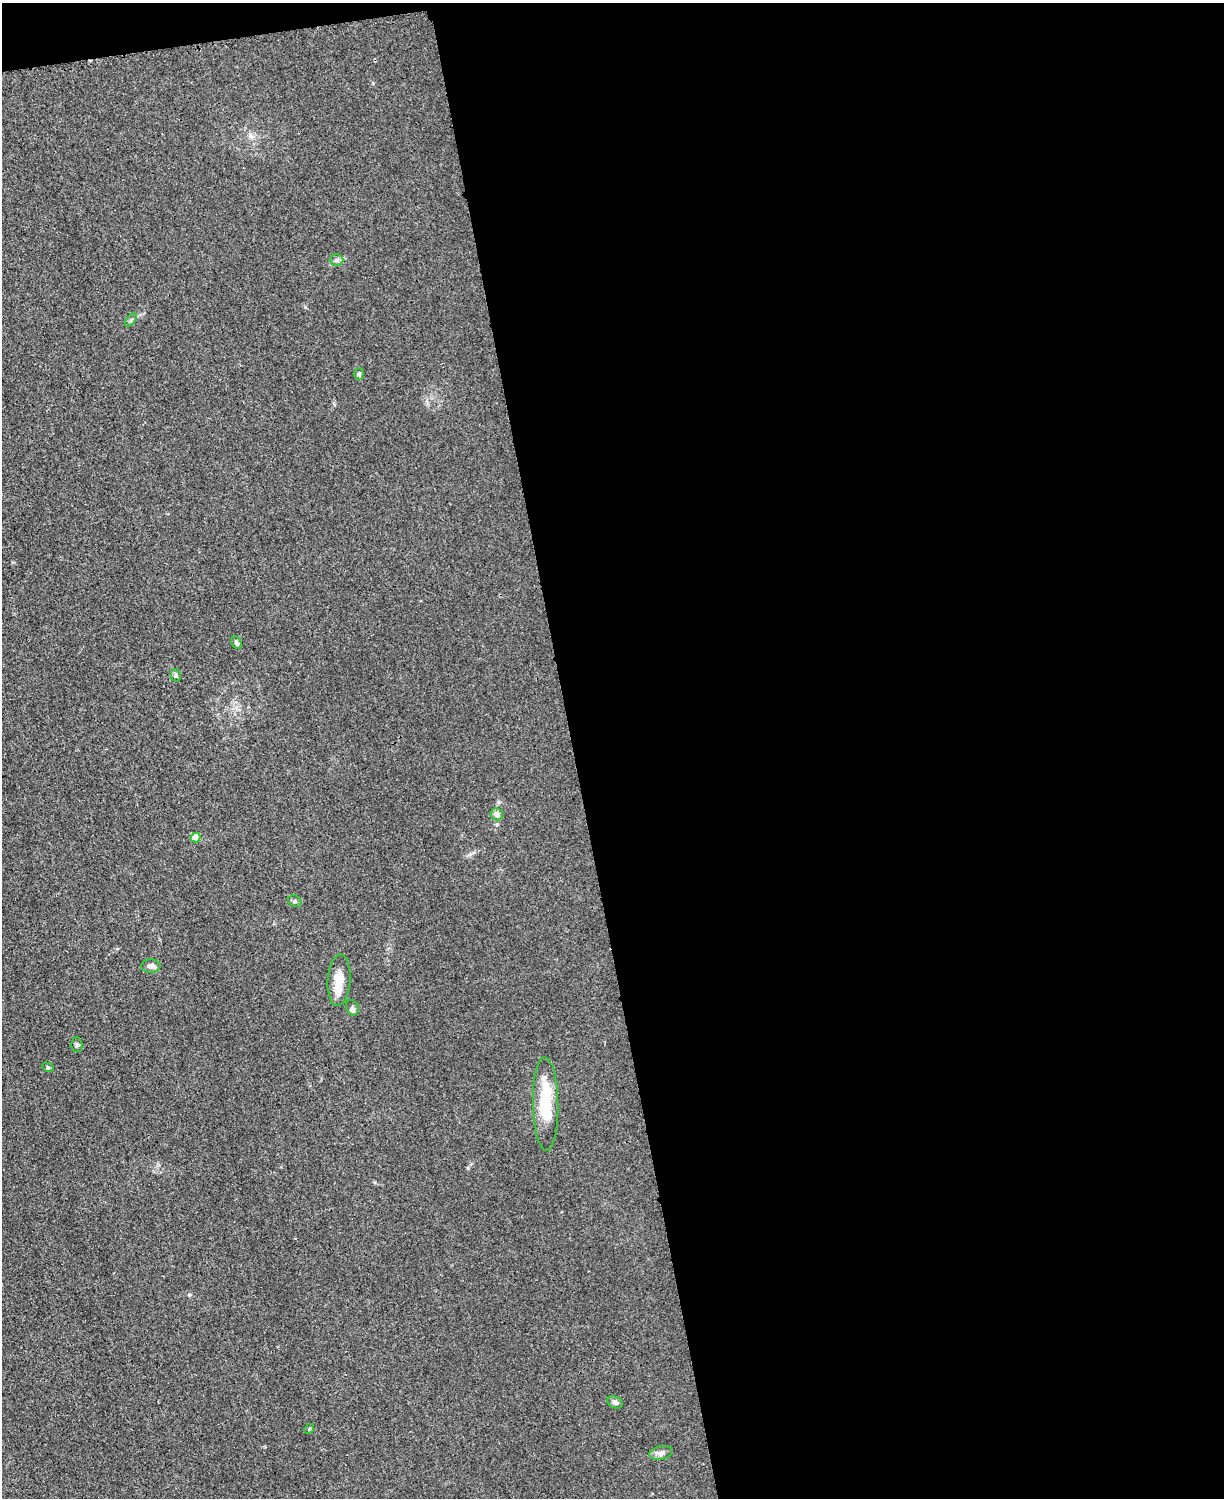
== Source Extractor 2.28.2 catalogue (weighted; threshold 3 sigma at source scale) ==
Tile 4 of 4 x 3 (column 4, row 1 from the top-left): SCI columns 3677-4898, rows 3257-4752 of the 4923 x 4898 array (HDU 1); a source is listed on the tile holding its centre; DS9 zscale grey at full resolution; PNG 1226 x 1500 px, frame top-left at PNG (2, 3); each listed source drawn as its Kron ellipse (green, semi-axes under 4 px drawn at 4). Shown black and unused: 54% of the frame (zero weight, under 3 of 4 exposures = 2% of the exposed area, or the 3 px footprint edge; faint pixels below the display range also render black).
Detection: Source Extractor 2.28.2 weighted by HDU 2 'WHT'; one run over the whole footprint, this tile lists its part. Background 0.0151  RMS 0.0046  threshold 0.0205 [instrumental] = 3 sigma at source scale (4.5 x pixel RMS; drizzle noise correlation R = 1.50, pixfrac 1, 0.05/0.05 arcsec/px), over >= 5 px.
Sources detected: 18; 1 inside a brighter listed object's ellipse — not listed separately; the other 17 listed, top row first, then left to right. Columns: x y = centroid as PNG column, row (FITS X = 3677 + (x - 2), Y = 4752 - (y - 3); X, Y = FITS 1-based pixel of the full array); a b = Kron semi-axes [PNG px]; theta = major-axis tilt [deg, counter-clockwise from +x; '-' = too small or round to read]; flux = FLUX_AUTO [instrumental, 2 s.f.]
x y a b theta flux
337 260 7 6 - 1.3
131 320 7 4 53 0.83
359 374 6 5 - 0.83
236 643 7 4 -63 0.98
176 675 6 5 - 1.1
497 814 6 6 - 2.5
196 838 5 4 - 10
295 901 7 5 -23 0.94
151 966 10 6 1 2.1
339 980 26 11 86 7.7
352 1008 8 6 -69 1.2
77 1044 7 5 -89 0.84
48 1067 6 4 -28 0.61
546 1104 47 12 -89 22
615 1402 8 5 -25 1.3
309 1429 5 4 - 0.54
661 1453 11 6 11 1.8
Unlisted compact peaks at least as high as the median listed source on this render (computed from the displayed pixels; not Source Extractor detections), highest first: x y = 189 1295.